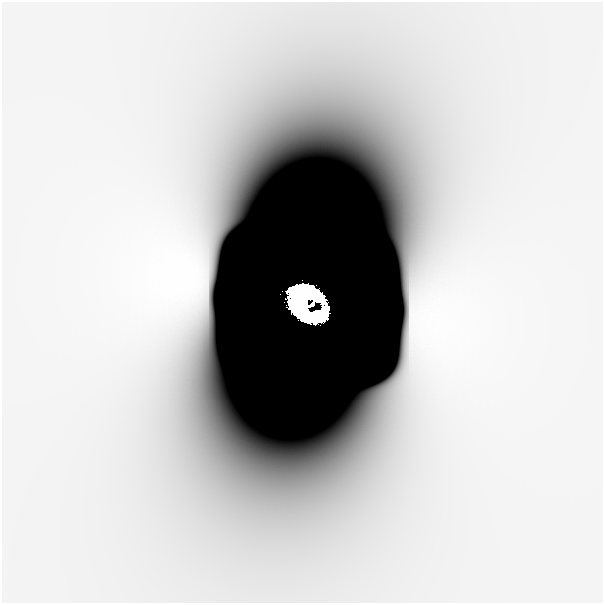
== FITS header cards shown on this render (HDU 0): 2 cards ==
NAXIS1  =                  601
NAXIS2  =                  601

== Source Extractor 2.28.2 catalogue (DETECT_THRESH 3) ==
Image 601 x 601 px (HDU 0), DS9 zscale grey, 1 PNG px = 1 image px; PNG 605 x 605 px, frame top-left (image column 1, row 601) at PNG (2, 2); no overlay
Background -2.51e-11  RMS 2.0e-11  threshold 6.14e-11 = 3 sigma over >= 5 px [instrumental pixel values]
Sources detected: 5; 2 with non-positive FLUX_AUTO (blend fragments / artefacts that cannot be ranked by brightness) are not listed; the other 3 listed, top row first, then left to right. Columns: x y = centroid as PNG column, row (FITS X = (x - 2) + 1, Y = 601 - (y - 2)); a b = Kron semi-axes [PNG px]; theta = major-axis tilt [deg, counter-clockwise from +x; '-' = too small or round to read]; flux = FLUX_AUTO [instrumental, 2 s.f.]
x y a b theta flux
280 294 2 2 - 0.0031
303 299 29 20 -52 54
312 304 10 3 30 3.9
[2 non-positive-flux detections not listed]